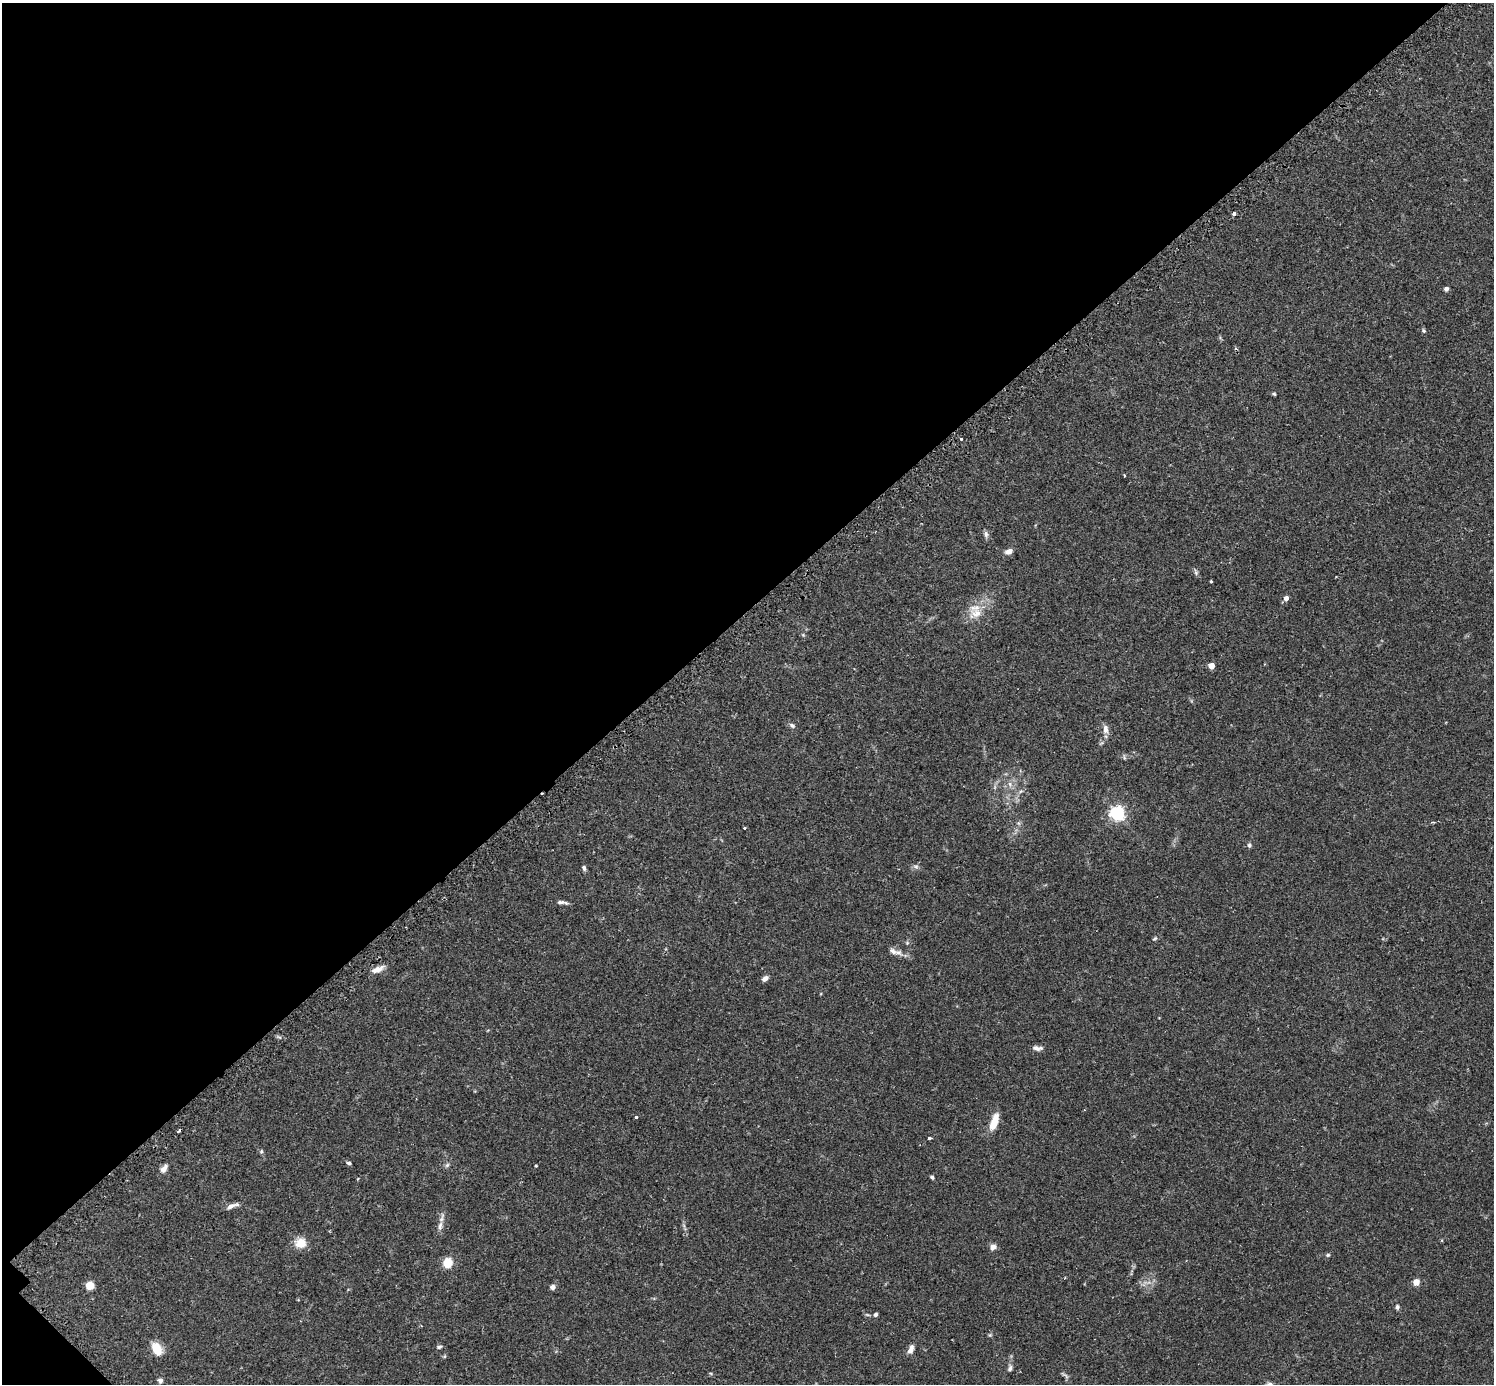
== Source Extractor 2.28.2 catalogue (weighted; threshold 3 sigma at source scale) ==
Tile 5 of 4 x 4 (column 1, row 2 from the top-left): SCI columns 41-1532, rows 2955-4336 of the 6041 x 6040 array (HDU 1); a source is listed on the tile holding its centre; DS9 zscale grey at full resolution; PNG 1496 x 1386 px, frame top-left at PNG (2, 3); no overlay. Shown black and unused: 44% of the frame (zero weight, under 2 of 3 exposures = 2% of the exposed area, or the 3 px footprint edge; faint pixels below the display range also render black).
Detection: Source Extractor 2.28.2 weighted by HDU 2 'WHT'; one run over the whole footprint, this tile lists its part. Background 0.106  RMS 0.006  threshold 0.0269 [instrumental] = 3 sigma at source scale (4.5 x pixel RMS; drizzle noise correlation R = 1.50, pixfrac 1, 0.05/0.05 arcsec/px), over >= 5 px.
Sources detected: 62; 2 cosmic-ray / hot-pixel residue — not listed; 1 inside a brighter listed object's ellipse — not listed separately; the other 59 listed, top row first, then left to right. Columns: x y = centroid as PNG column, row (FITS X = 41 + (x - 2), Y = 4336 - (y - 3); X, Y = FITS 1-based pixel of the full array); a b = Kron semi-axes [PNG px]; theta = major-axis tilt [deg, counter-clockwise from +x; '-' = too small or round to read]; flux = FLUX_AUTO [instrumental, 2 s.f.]
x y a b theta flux
1234 214 3 3 - 2.7
1446 289 5 4 - 1.7
1423 331 6 5 - 0.87
1274 394 4 3 - 0.74
961 439 3 3 - 1.7
1124 476 4 2 - 0.68
986 534 10 5 -85 1.8
1008 551 10 7 19 2.8
1196 572 9 5 -70 1.3
1211 581 3 3 - 1.4
1286 598 6 5 - 2.5
976 613 22 14 19 9.7
803 635 5 4 - 0.68
1211 666 4 4 - 8.1
792 725 7 6 - 1.6
1105 729 12 7 -85 3.3
1124 757 6 4 -73 0.91
1010 784 7 6 - 2.1
1117 813 6 6 - 140
744 828 3 3 - 0.63
1249 845 6 5 - 1.2
916 867 8 5 -16 1.5
584 868 6 5 - 1.4
560 902 11 5 0 2
1155 938 7 4 43 0.9
907 943 5 5 - 0.9
893 951 13 8 -31 3.2
378 969 16 6 21 4.6
765 978 8 5 36 2.4
1037 1048 12 5 -5 2.6
636 1117 3 3 - 1.2
994 1122 17 7 71 11
929 1138 3 3 - 1.4
261 1151 6 5 - 0.85
349 1163 6 4 -2 1
447 1165 7 4 45 1.1
536 1166 3 3 - 1.3
164 1169 11 6 56 2.9
932 1177 4 3 - 1.1
357 1179 4 3 - 0.51
232 1206 17 5 21 3.1
440 1226 13 6 80 3.1
301 1243 12 10 -7 9
993 1247 8 6 26 3
1328 1255 6 4 21 0.88
447 1263 8 7 - 13
1416 1282 4 4 - 11
90 1285 7 7 - 7
552 1287 5 5 - 3.1
1397 1307 6 5 - 1.3
875 1315 5 5 - 1.4
990 1335 5 5 - 0.73
439 1347 7 5 15 1.2
157 1349 13 8 -62 11
911 1349 12 7 68 3.2
445 1356 6 3 71 0.65
1010 1368 9 6 73 1.7
1065 1375 13 4 -38 1.3
160 1381 7 6 - 1.7